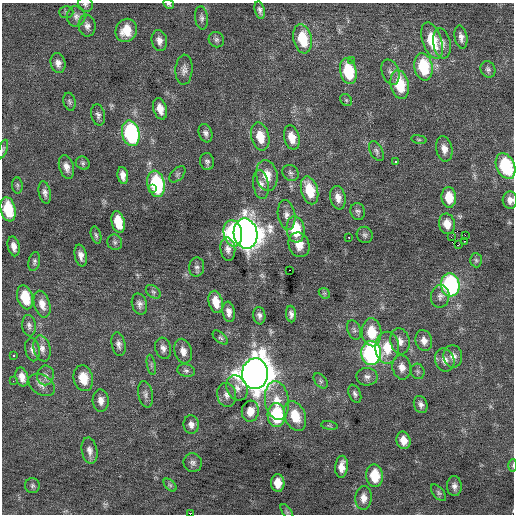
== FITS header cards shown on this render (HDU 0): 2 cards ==
NAXIS1  =                  512 / Axis length
NAXIS2  =                  512 / Axis length

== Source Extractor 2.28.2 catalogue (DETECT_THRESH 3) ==
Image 512 x 512 px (HDU 0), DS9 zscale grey, 1 PNG px = 1 image px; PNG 516 x 516 px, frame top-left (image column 1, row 512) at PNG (2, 3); each listed source drawn as its Kron ellipse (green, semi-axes under 4 px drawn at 4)
Background 0.0795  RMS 0.84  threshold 2.51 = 3 sigma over >= 5 px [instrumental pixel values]
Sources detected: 142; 1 with non-positive FLUX_AUTO (blend fragments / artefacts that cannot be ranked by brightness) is neither listed nor drawn; the other 141 listed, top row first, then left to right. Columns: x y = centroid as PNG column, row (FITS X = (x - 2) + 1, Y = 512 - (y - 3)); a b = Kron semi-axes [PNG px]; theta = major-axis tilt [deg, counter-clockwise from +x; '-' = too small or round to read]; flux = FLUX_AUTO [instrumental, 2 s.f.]
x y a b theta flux
85 4 8 7 - 150
169 4 6 4 -30 100
260 10 9 5 -77 180
66 12 7 6 - 120
76 16 10 9 - 280
202 18 12 6 -83 200
87 26 11 8 -82 280
126 30 12 10 67 1000
461 37 12 6 -80 280
302 39 15 9 -79 1800
216 40 8 7 - 170
159 41 10 7 -78 330
432 41 19 9 -71 1900
442 43 15 8 -80 390
352 60 3 3 - 70
58 63 10 7 -78 300
423 67 14 9 -80 2700
488 69 8 7 - 160
184 70 15 8 86 330
348 71 13 8 -77 2500
390 72 13 8 -70 290
400 85 15 9 -79 2100
346 100 6 5 - 95
69 102 9 6 -77 130
160 109 11 6 -73 570
98 115 11 7 -78 200
131 133 13 8 -77 6900
206 133 9 6 -70 220
260 137 14 9 -76 930
292 138 12 7 -76 760
419 139 8 4 -8 95
3 149 10 4 70 94
444 149 13 8 -79 420
376 151 11 6 -62 170
207 161 9 7 -77 170
396 161 3 3 - 310
83 163 7 6 - 120
505 166 13 9 -66 3700
66 167 12 7 -74 370
291 173 9 7 -45 160
177 174 10 6 45 130
123 175 8 5 -80 350
267 175 16 10 -81 940
156 184 13 8 -79 4400
261 184 14 8 -82 370
17 185 8 5 -84 120
152 189 3 2 - 320
309 190 14 8 -74 1700
45 193 11 6 -78 230
449 197 10 7 -84 1000
338 198 12 7 -79 430
510 200 9 7 -86 300
8 209 12 7 -78 2000
358 211 9 7 -74 160
286 215 15 8 -82 380
118 222 11 6 -76 1400
447 224 10 8 -79 660
296 229 13 9 -82 2300
233 233 13 9 -79 5500
245 233 15 12 -79 72000
96 235 9 5 -73 120
365 235 8 7 - 170
465 235 2 2 - 660
349 237 3 2 - 540
451 237 3 2 - 28
465 241 2 2 - 44
115 242 8 7 - 150
299 245 12 10 -70 610
458 245 3 2 - 3100
14 246 10 6 -78 350
228 249 12 7 -83 300
81 255 11 6 -79 330
476 260 7 6 - 120
34 261 10 5 79 140
197 267 10 7 83 190
289 270 2 2 - 64
450 285 11 9 -83 8500
153 292 8 5 -38 130
324 293 6 4 -43 89
440 296 11 9 80 280
25 297 12 7 -75 1500
216 302 11 7 -77 820
42 304 14 8 -75 530
139 304 11 7 -74 260
229 312 10 6 -82 340
291 314 8 5 -83 210
259 316 9 6 -82 200
29 326 11 6 -84 210
354 330 10 6 -69 170
372 332 14 10 -86 1500
220 338 9 5 -40 100
400 341 13 9 -80 420
424 341 11 8 -74 380
118 344 12 7 -77 250
42 348 13 8 -76 380
163 348 11 8 -75 270
387 348 16 12 -90 1300
32 350 12 7 -79 290
183 351 12 8 -75 430
371 353 12 10 -89 12000
13 356 3 3 - 160
453 356 11 9 -84 390
445 360 12 9 -72 400
151 365 10 3 -79 100
402 367 12 9 -79 450
186 371 9 6 -15 160
418 371 8 7 - 140
255 374 15 13 86 110000
45 375 10 8 78 260
22 377 9 6 -75 440
367 377 10 9 - 260
83 378 13 9 -76 1000
13 381 2 2 - 100
321 381 9 5 -49 130
42 385 14 9 -32 410
237 388 13 10 -63 420
145 394 13 7 -79 230
355 394 9 5 -67 170
227 395 12 9 -78 330
101 401 11 8 -87 360
277 401 19 12 -82 1000
421 405 9 6 -69 230
250 411 10 8 82 710
276 415 12 9 -89 3800
295 416 15 10 -68 1300
191 424 9 7 -82 290
329 426 8 4 -9 91
403 440 9 7 -77 550
89 451 13 7 -80 350
193 463 9 9 - 210
513 466 6 3 89 70
342 467 11 6 84 460
375 476 11 8 -84 1400
278 483 9 7 -86 680
170 485 8 4 -45 110
32 486 7 7 - 150
454 486 10 7 -87 260
439 493 10 5 -49 120
364 498 12 8 89 400
287 512 9 4 -54 100
190 514 2 2 - 470
At the frame edge (FLAGS 8, measured only in part): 7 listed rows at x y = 85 4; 169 4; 3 149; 505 166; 510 200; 513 466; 190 514
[1 non-positive-flux detection neither listed nor drawn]